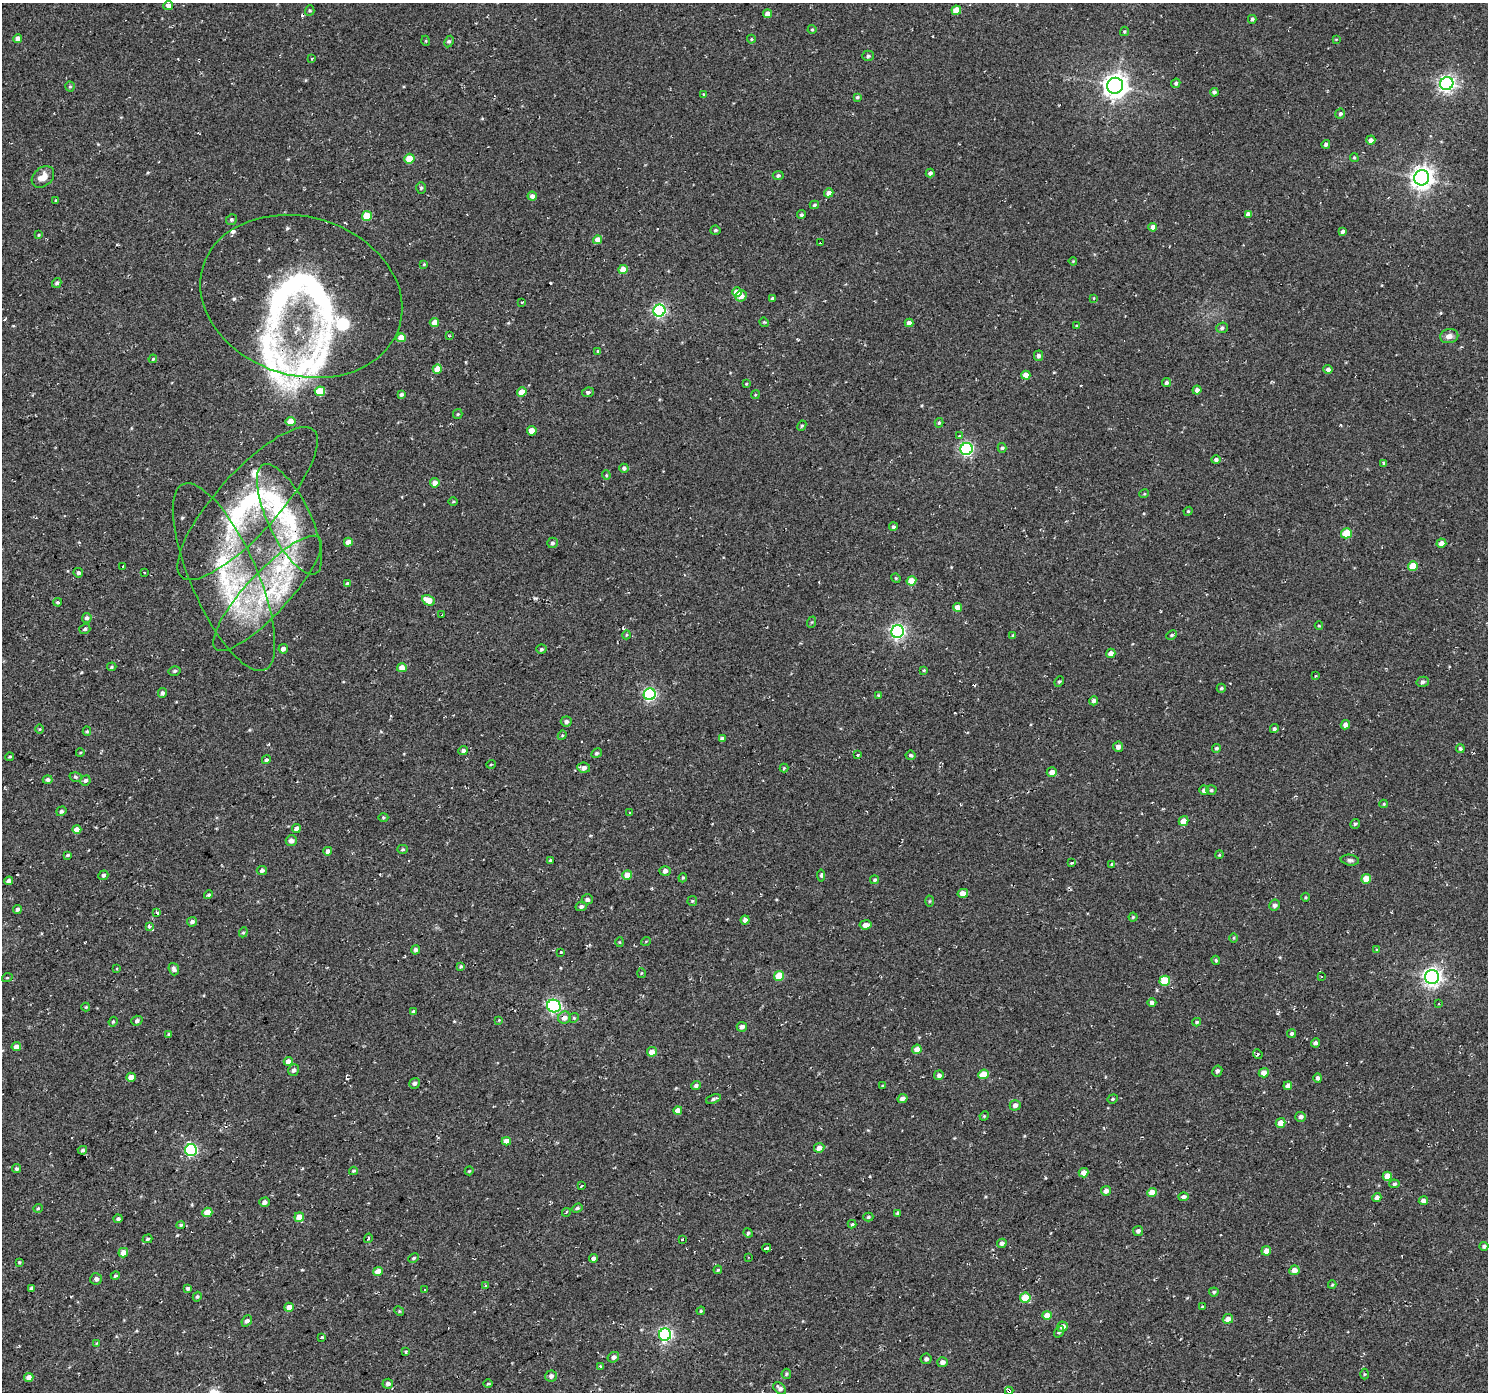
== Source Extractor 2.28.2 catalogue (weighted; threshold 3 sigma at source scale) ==
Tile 7 of 4 x 4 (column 3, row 2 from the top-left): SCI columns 2972-4457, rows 2969-4358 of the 5946 x 5873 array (HDU 1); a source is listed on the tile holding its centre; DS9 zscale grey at full resolution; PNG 1490 x 1394 px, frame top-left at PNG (2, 3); each listed source drawn as its Kron ellipse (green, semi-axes under 4 px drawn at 4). Shown black and unused: <1% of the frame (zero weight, under 2 of 3 exposures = <1% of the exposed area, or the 3 px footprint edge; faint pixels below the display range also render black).
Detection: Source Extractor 2.28.2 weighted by HDU 2 'WHT'; one run over the whole footprint, this tile lists its part. Background 0.0599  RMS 0.0093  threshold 0.0417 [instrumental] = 3 sigma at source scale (4.5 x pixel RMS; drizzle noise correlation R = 1.50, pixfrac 1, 0.0396/0.0396 arcsec/px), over >= 5 px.
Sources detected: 361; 9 cosmic-ray / hot-pixel residue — neither listed nor drawn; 13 inside a brighter listed object's ellipse — not listed separately; the other 339 listed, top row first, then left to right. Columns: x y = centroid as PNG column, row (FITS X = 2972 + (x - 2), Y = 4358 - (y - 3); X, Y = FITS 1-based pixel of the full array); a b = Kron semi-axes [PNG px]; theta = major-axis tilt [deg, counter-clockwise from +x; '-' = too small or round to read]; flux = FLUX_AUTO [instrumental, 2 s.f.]
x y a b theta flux
168 5 5 4 - 5
956 10 5 4 - 13
310 11 5 4 - 1.2
767 14 4 4 - 6.6
1252 19 4 3 - 1.9
812 29 4 4 - 0.99
1124 31 5 4 - 1.2
18 39 4 4 - 5.7
751 39 4 4 - 1
1336 39 4 3 - 0.64
426 41 5 3 - 0.8
449 41 6 4 63 1.5
868 56 6 5 - 1.9
312 58 3 3 - 2.1
1176 83 5 4 - 1.9
1447 84 7 6 - 320
1115 86 8 8 - 770
70 87 5 4 - 1.2
1214 92 4 4 - 2.4
704 94 4 3 - 0.81
857 97 4 3 - 1.4
1340 114 5 5 - 2.2
1371 140 5 4 - 4.2
1326 144 4 4 - 2.2
1354 158 4 3 - 1.1
409 159 5 5 - 15
930 173 4 4 - 3
778 175 5 4 - 2.2
43 177 12 9 40 8.5
1422 178 8 7 - 680
421 188 6 5 - 1.4
829 193 5 4 - 4.4
532 196 4 4 - 3.8
55 201 3 3 - 6.6
814 205 5 3 - 1.6
1248 214 4 4 - 5
801 215 4 4 - 1.8
367 216 5 5 - 25
231 220 5 5 - 1.9
1153 227 4 4 - 6.3
715 230 5 4 - 1.5
1343 231 4 3 - 2
39 235 4 4 - 0.9
597 240 4 4 - 8.9
821 242 3 3 - 4.8
1073 261 4 3 - 0.79
424 264 4 4 - 0.88
623 269 5 4 - 11
57 283 5 4 - 2.2
737 292 5 4 - 14
301 296 103 79 -17 260
741 296 6 5 - 6.2
772 298 4 3 - 1.6
1094 298 4 3 - 0.75
522 302 3 2 - 2
659 311 6 6 - 160
434 322 4 4 - 7.8
764 322 5 4 - 0.96
909 323 4 4 - 3.9
1076 326 4 3 - 0.96
1222 328 6 5 - 2.5
449 336 3 2 - 0.99
1449 336 9 7 11 4.9
401 338 4 4 - 12
598 351 4 4 - 1.5
1038 356 5 4 - 3.2
153 359 4 3 - 0.99
437 369 5 4 - 9.2
1328 369 5 4 - 3
1026 375 4 4 - 8.3
1166 383 4 4 - 2.4
746 384 4 3 - 0.82
1197 390 4 4 - 3.6
320 391 5 5 - 26
522 392 5 4 - 12
588 392 6 5 - 2.1
401 395 4 3 - 1.5
755 395 4 3 - 0.84
458 414 5 4 - 1.1
290 421 5 4 - 13
939 423 5 4 - 1.5
802 426 5 4 - 1.3
532 431 5 4 - 10
959 436 3 3 - 2.2
1002 448 5 4 - 1.5
967 449 6 6 - 160
1216 460 5 4 - 2.5
1384 463 3 3 - 4
624 468 4 4 - 2.2
606 475 4 4 - 0.98
435 483 5 4 - 6.5
1144 494 5 3 - 0.92
453 502 5 3 - 0.93
247 503 99 31 48 120
1188 511 4 4 - 0.96
289 519 60 21 -64 67
893 527 4 4 - 1.8
1346 533 5 5 - 20
348 542 4 4 - 6.4
552 543 5 5 - 2.2
1441 543 5 4 - 6.3
1413 566 5 4 - 16
123 567 3 3 - 6.7
78 573 5 4 - 2
144 573 3 2 - 0.81
224 577 102 33 -66 120
896 578 5 4 - 1.1
911 581 5 4 - 13
347 584 4 4 - 2.7
267 593 76 21 47 98
428 600 7 5 -26 11
58 602 4 3 - 1.3
957 607 4 4 - 8.7
442 615 3 2 - 0.78
87 618 5 5 - 2.3
812 622 6 3 70 0.98
1319 626 4 3 - 0.79
85 629 6 5 - 1.7
898 631 6 6 - 240
626 635 4 3 - 0.72
1013 635 4 4 - 1.3
1172 635 5 3 - 1.3
283 649 5 4 - 4.3
541 649 5 4 - 1.9
1111 653 5 4 - 4.9
112 667 5 4 - 1.2
402 668 5 4 - 8.1
924 670 4 3 - 0.9
174 671 6 4 15 1.5
1315 676 3 2 - 1.1
1059 681 5 4 - 1.3
1423 682 6 5 - 2.1
1221 688 4 4 - 1.6
162 693 5 4 - 2.1
650 694 6 6 - 140
878 695 4 3 - 0.91
1093 701 4 4 - 2.8
566 722 5 5 - 3.1
1345 725 5 4 - 5
40 729 5 3 - 0.85
1274 729 4 4 - 1.8
87 731 5 4 - 1.3
562 735 5 4 - 0.96
722 739 4 4 - 2.8
1118 747 5 5 - 3.6
1216 748 4 4 - 1.3
1460 748 4 4 - 1.7
463 750 5 4 - 2.1
80 753 4 3 - 0.72
597 753 5 4 - 1.5
858 755 3 3 - 6.2
911 755 5 4 - 1.8
10 757 4 3 - 1.1
266 760 4 4 - 1.8
491 764 5 3 - 0.81
584 768 6 5 - 4.5
784 768 4 4 - 1
1052 772 5 4 - 5.4
76 777 6 4 -16 1.6
48 780 5 4 - 3.2
85 780 5 5 - 2.5
1204 790 5 4 - 4
1211 790 5 4 - 1.6
1384 804 4 4 - 0.87
61 811 5 4 - 1.7
630 813 2 2 - 1
383 817 5 3 - 0.9
1183 821 5 4 - 9.9
1355 824 5 5 - 1.3
296 828 4 4 - 3.1
77 829 4 4 - 6.1
291 841 5 5 - 5
402 849 5 4 - 1.3
328 851 4 4 - 4.3
68 855 4 3 - 1.5
1219 855 4 3 - 0.8
550 860 4 3 - 0.92
1350 860 9 5 -8 2.3
1071 862 3 3 - 2.4
1112 864 4 4 - 1.5
262 870 5 4 - 2.4
665 871 5 5 - 3.6
103 875 5 4 - 2.2
627 875 5 4 - 11
821 876 6 4 -85 1.8
683 878 5 4 - 0.98
1366 879 5 4 - 14
875 880 4 4 - 1.3
9 881 4 4 - 3.7
963 893 5 4 - 7.3
209 895 4 4 - 1.6
1305 897 4 3 - 0.86
587 899 5 5 - 2.7
692 901 5 5 - 1.1
929 901 5 3 - 0.96
1275 905 5 5 - 2.4
581 906 5 4 - 2.6
17 909 4 4 - 2
157 913 3 3 - 4.6
1133 917 4 4 - 1.2
745 920 4 4 - 3.6
192 922 5 5 - 2.7
866 925 6 4 8 5.9
149 927 3 3 - 6.1
243 932 5 4 - 1.3
1234 938 5 3 - 0.83
646 941 5 3 - 0.78
619 942 5 3 - 0.82
1377 949 4 3 - 0.83
415 950 5 4 - 2.9
561 952 3 3 - 3.9
1216 960 5 3 - 1.2
461 966 4 3 - 1.2
116 969 3 2 - 0.9
174 969 6 5 - 3.3
641 973 5 3 - 0.81
779 976 5 5 - 24
1322 977 3 2 - 0.95
1432 977 7 7 - 390
7 978 5 3 - 0.9
1165 981 5 5 - 32
1152 1003 4 4 - 2.5
1439 1003 3 3 - 1
554 1006 7 6 - 180
86 1007 4 4 - 0.89
414 1012 4 4 - 2.3
564 1018 6 6 - 5.8
574 1018 5 4 - 1.2
499 1020 4 4 - 0.71
137 1021 6 5 - 2.2
113 1022 5 4 - 1.1
1197 1022 4 3 - 1.3
742 1027 5 5 - 3.4
1292 1033 5 4 - 1.9
169 1034 4 4 - 1.8
1315 1043 4 4 - 2.8
16 1047 5 4 - 6.1
917 1049 5 4 - 6.5
652 1052 5 4 - 9.6
1258 1054 5 4 - 1.2
288 1061 4 4 - 6
294 1070 6 5 - 3.1
1217 1071 5 5 - 2.2
1264 1073 5 4 - 8.3
984 1074 5 4 - 19
939 1075 5 5 - 3.3
131 1077 5 4 - 8.8
1318 1078 4 4 - 2.6
415 1083 5 5 - 2.6
696 1086 5 4 - 2.3
883 1086 3 3 - 1
1288 1086 4 4 - 4.3
903 1098 5 4 - 3.9
713 1099 8 4 21 1.9
1113 1099 5 4 - 1.2
1015 1105 5 5 - 3.8
678 1111 4 4 - 7.4
984 1116 5 4 - 0.9
1301 1117 5 5 - 3.1
1280 1123 5 4 - 9.8
506 1141 4 4 - 7
819 1148 5 5 - 5.3
82 1150 5 4 - 1.6
191 1150 6 6 - 120
17 1169 4 4 - 2.1
353 1171 4 3 - 1.2
469 1171 4 3 - 0.85
1083 1173 5 4 - 6.7
1387 1176 4 4 - 11
1394 1184 5 4 - 1.7
582 1186 3 2 - 1.3
1106 1191 5 4 - 4.8
1152 1193 5 4 - 12
1183 1197 5 4 - 3.2
1377 1198 4 4 - 4
1423 1201 4 4 - 4
264 1202 5 4 - 3.9
38 1208 4 4 - 1.1
577 1208 5 4 - 1.8
207 1212 5 4 - 15
566 1212 4 3 - 5.3
898 1213 4 3 - 1.6
299 1217 5 4 - 11
868 1217 5 4 - 1.3
118 1219 4 4 - 1.7
852 1224 4 4 - 1.3
181 1225 4 4 - 1.4
1138 1231 5 5 - 2.9
748 1233 5 4 - 1.2
368 1238 5 3 - 1.1
147 1239 5 3 - 1.4
682 1239 3 3 - 0.78
1002 1243 5 4 - 3
1484 1246 4 4 - 2.1
767 1248 4 3 - 7.5
1266 1251 5 4 - 7.4
123 1253 5 4 - 7.7
748 1257 3 2 - 0.81
414 1258 5 4 - 1.3
593 1258 4 4 - 3.4
19 1262 4 3 - 0.93
718 1270 4 3 - 1
1294 1270 5 4 - 6.8
378 1272 5 4 - 9.8
115 1276 4 3 - 1.2
96 1279 6 6 - 2.5
1332 1285 4 3 - 1
486 1286 4 3 - 1.3
31 1288 4 3 - 1.7
188 1288 4 3 - 2.3
425 1290 3 2 - 1.2
1214 1292 5 4 - 1.7
197 1297 5 4 - 1.5
1025 1298 5 5 - 21
289 1307 5 4 - 6.8
1202 1307 3 3 - 1
399 1311 5 4 - 1
701 1311 4 4 - 1.1
1047 1315 5 4 - 12
1228 1319 5 5 - 6
247 1321 6 4 50 2.4
1062 1327 5 5 - 5.2
1059 1332 6 4 56 1.7
665 1335 6 6 - 180
322 1337 3 3 - 1.7
97 1343 4 3 - 0.83
406 1352 4 3 - 1.2
613 1357 6 5 - 3.1
926 1359 6 5 - 2.3
942 1362 5 5 - 4.3
600 1366 3 3 - 1.9
786 1374 5 5 - 1.2
1364 1374 5 3 - 0.93
551 1376 5 5 - 2.7
29 1378 5 4 - 5.2
388 1384 5 5 - 2.9
488 1384 5 3 - 0.98
780 1389 7 5 -46 3.4
1009 1391 4 3 - 5.3
Overlapping masked pixels (flux is a lower limit): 5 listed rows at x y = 821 242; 301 296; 289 519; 564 1018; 1009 1391
Isophote crosses this tile's border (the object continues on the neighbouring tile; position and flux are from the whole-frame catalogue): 1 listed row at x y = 1009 1391